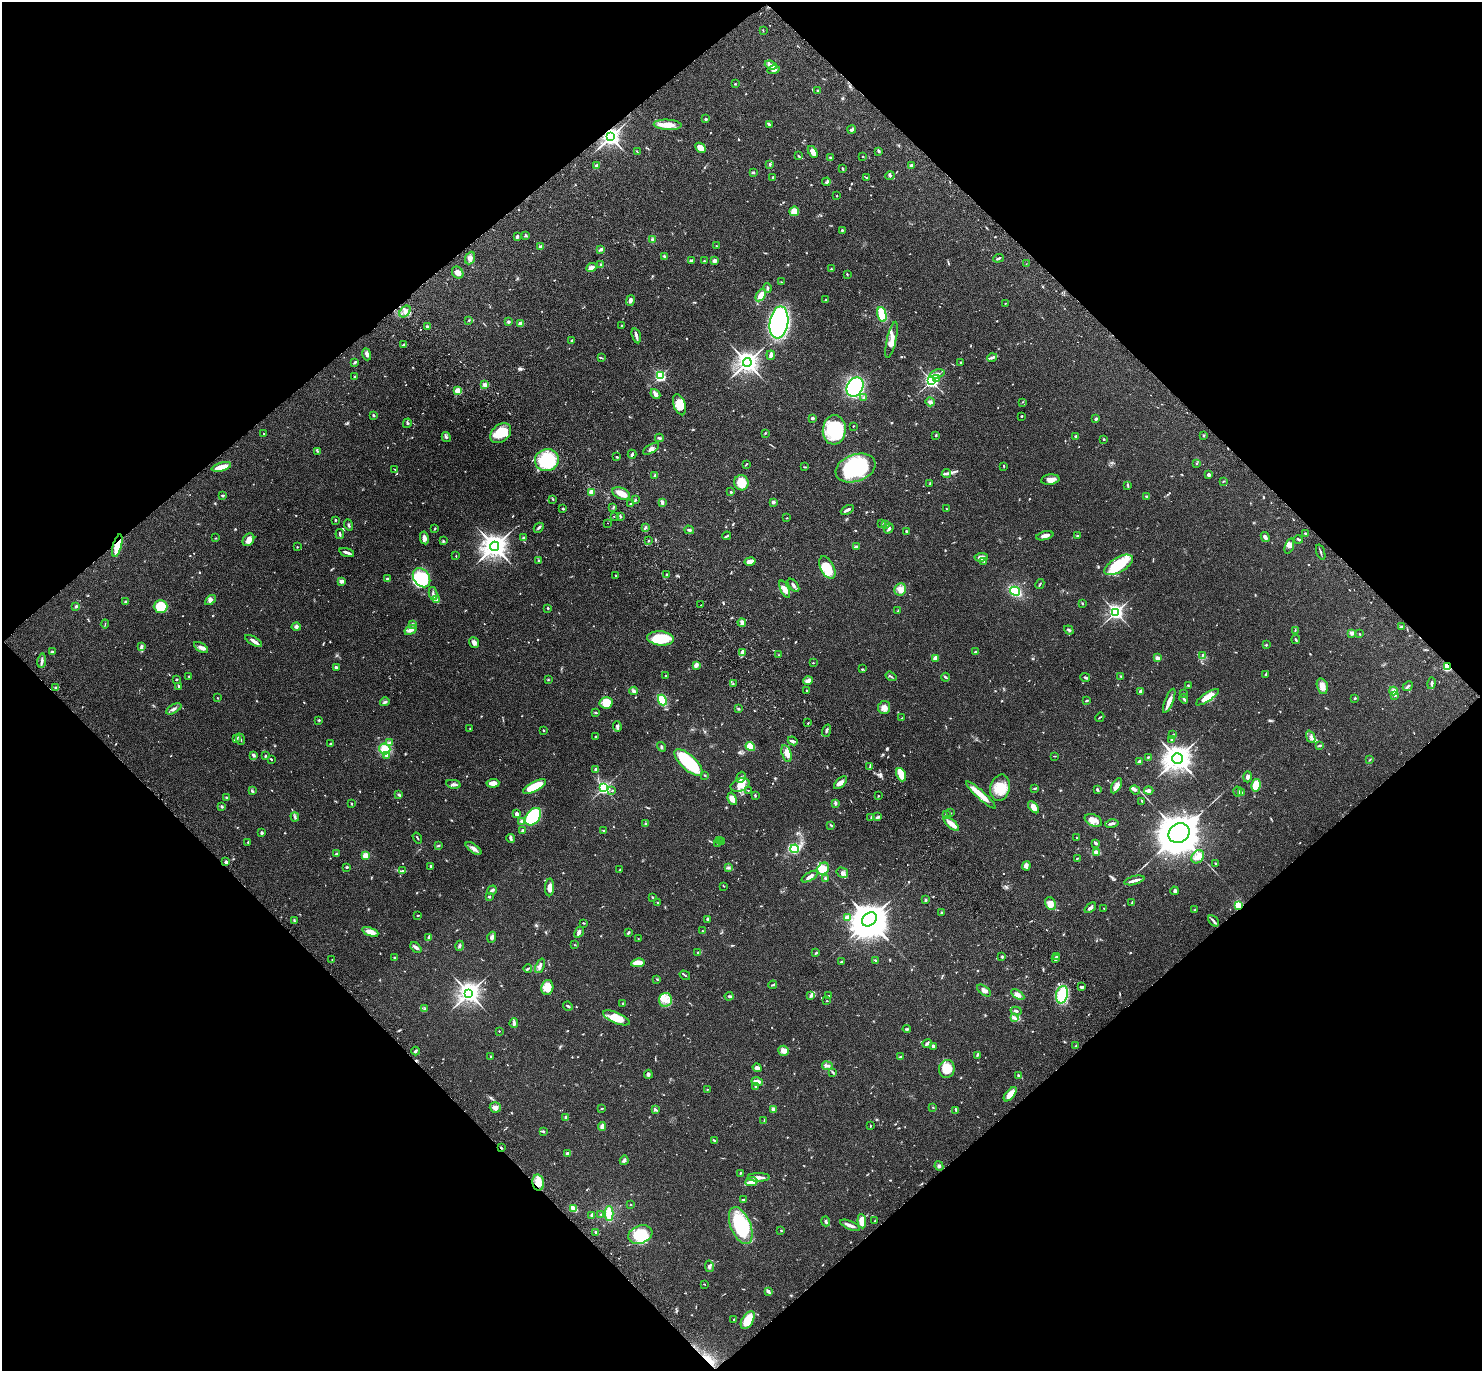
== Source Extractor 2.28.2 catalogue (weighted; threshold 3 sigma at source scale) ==
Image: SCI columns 101-6020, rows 274-5746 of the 6141 x 6133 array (HDU 1 of 3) = the unmasked area's bounding box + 8 px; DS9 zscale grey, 4 x 4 block average (1 PNG px = mean of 4 x 4 image px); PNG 1484 x 1373 px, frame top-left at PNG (2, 2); each listed source drawn as its Kron ellipse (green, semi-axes under 4 px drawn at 4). Shown black and unused: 50% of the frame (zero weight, under 3 of 4 exposures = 6% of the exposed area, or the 3 px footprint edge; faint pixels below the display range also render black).
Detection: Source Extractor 2.28.2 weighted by HDU 2 'WHT'. Background 0.0512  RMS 0.0054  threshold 0.0244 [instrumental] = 3 sigma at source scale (4.5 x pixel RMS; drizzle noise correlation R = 1.50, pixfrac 1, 0.05/0.05 arcsec/px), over >= 5 px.
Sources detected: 872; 3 too faint to see at this stretch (4 x 4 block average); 4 inside a brighter object's white glare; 1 cosmic-ray / hot-pixel residue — neither listed nor drawn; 14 coinciding with a brighter row at this scale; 51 inside a brighter listed object's ellipse — not listed separately; of the other 799, all 500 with FLUX_AUTO >= 1.73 (the completeness limit of this list) listed and drawn (299 fainter detections not listed), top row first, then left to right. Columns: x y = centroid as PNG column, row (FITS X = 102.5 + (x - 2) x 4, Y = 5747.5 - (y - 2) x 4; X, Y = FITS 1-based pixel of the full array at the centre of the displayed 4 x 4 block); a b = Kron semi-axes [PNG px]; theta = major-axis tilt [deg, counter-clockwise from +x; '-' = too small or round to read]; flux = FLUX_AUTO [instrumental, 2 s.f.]
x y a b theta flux
763 30 3 2 - 2
771 65 6 3 -19 15
774 70 6 3 13 8.5
735 84 2 2 - 2.8
818 91 2 2 - 8.2
706 119 2 2 - 12
769 124 3 2 - 4.2
668 125 14 5 -3 35
852 129 4 3 - 10
611 137 3 3 - 1500
700 148 6 4 -45 24
879 151 3 2 - 6.9
637 152 4 2 - 2.3
813 152 6 3 -59 24
798 156 4 2 - 3.5
863 156 2 2 - 3.4
830 157 2 2 - 3.1
770 164 3 2 - 3.9
911 165 3 2 - 7
596 166 3 3 - 8.1
843 169 4 2 - 3.8
753 173 4 2 - 4.6
890 176 4 3 - 3.9
773 177 2 2 - 5.2
866 178 2 2 - 1.8
826 182 4 2 - 3.2
837 196 2 2 - 4.6
794 211 5 5 - 40
842 230 2 2 - 3.1
517 236 3 2 - 7.7
526 236 4 2 - 3.2
653 240 4 3 - 4.1
716 246 2 2 - 1.8
541 247 2 2 - 30
600 249 4 2 - 4.7
665 257 4 2 - 5.7
470 258 6 5 - 12
998 258 5 2 - 4.6
692 260 4 2 - 4.8
714 260 3 2 - 14
704 261 3 2 - 1.7
1026 264 2 2 - 1.9
601 265 3 2 - 2.6
592 267 5 3 - 20
831 269 2 2 - 3.7
458 273 6 5 - 16
847 274 3 2 - 3.1
781 282 2 2 - 1.8
767 288 4 2 - 5.3
761 295 7 4 55 23
630 300 5 3 - 9.7
826 300 3 2 - 2.2
1005 303 2 2 - 3.2
405 312 7 4 47 14
882 314 8 4 -76 76
469 320 3 2 - 2.4
508 322 2 2 - 18
779 322 16 9 81 580
521 323 3 3 - 14
622 325 2 2 - 2.1
427 326 2 2 - 11
636 336 8 3 -74 9.3
892 340 18 5 77 27
571 341 3 2 - 2.1
403 344 3 2 - 3.6
367 354 6 3 -73 10
771 355 5 2 - 11
992 357 5 3 - 7
601 358 4 2 - 3.2
355 362 4 2 - 4.9
747 362 4 4 - 2000
960 363 3 2 - 3.7
937 374 7 3 14 10
660 376 2 2 - 520
354 377 2 2 - 2.1
937 379 2 2 - 17
931 381 3 3 - 710
485 385 3 2 - 12
855 387 10 8 61 630
458 391 4 3 - 44
655 394 5 3 - 15
864 397 3 2 - 3.4
930 402 5 3 - 7.9
1023 402 3 2 - 1.8
679 405 11 6 -71 41
373 415 2 2 - 4.1
1022 416 3 2 - 1.9
812 418 4 3 - 5.3
1096 419 2 2 - 7.6
407 423 5 2 - 2.8
853 426 2 2 - 2.1
834 430 15 11 85 170
501 433 12 8 40 95
765 433 3 2 - 2
264 434 2 2 - 4.4
936 435 3 2 - 2.6
1076 436 4 3 - 4.2
1203 436 3 2 - 3.6
446 437 5 2 - 3.3
659 438 4 2 - 5
1104 439 2 2 - 3.1
651 449 9 2 30 9.2
318 451 4 2 - 2.4
632 454 4 2 - 5.5
617 457 3 2 - 2.7
547 460 12 11 - 180
1196 463 2 2 - 2
746 464 4 2 - 2.7
1004 466 2 2 - 1.7
221 467 10 3 15 44
805 467 3 2 - 2.8
855 468 20 13 19 300
395 469 3 2 - 2
946 473 4 3 - 6.5
655 475 3 3 - 4.2
1209 475 3 3 - 8.7
1050 480 9 5 7 17
1224 481 4 2 - 2.4
741 483 8 7 - 50
930 483 3 2 - 1.7
1128 485 4 2 - 3.8
592 492 3 3 - 22
731 492 2 2 - 9
621 493 9 5 -23 27
223 495 3 3 - 2.9
1147 496 4 3 - 4.8
553 499 2 2 - 2.6
635 500 3 2 - 4.1
662 502 4 2 - 8.8
773 502 2 2 - 33
630 503 3 2 - 1.9
613 508 3 2 - 2.3
563 509 3 2 - 3.8
946 509 3 2 - 2.3
847 510 7 2 27 10
614 516 2 2 - 2.2
620 516 3 2 - 3.4
786 518 2 2 - 2.2
335 520 3 2 - 2.8
607 523 2 2 - 2.1
882 523 2 2 - 2
349 525 5 2 - 4.7
885 525 4 2 - 8.1
645 527 2 2 - 2.7
539 528 5 3 - 5.2
435 529 3 2 - 2.9
889 529 5 2 - 8.5
689 530 5 3 - 6
906 531 2 2 - 4.4
340 534 5 2 - 5.5
1306 534 3 2 - 4.4
727 536 4 2 - 3.5
1045 536 9 3 14 17
1077 536 2 2 - 4.9
1265 537 5 3 - 11
216 538 3 2 - 1.7
424 538 6 4 -79 12
524 538 2 2 - 22
1298 539 4 2 - 4.5
248 540 7 5 54 19
649 540 2 2 - 5.9
443 541 4 2 - 3.2
117 546 12 4 75 85
494 546 5 4 - 2900
856 546 2 2 - 2.4
1289 546 8 4 73 11
297 547 2 2 - 3.8
347 552 7 2 -17 12
1321 552 8 2 -71 5.2
456 556 2 2 - 1.8
981 557 7 3 6 16
539 561 3 2 - 4.2
750 561 5 3 - 28
984 561 2 2 - 1.8
1119 565 16 7 30 130
827 568 12 6 -63 68
667 574 3 2 - 3.1
615 576 3 2 - 2.7
422 578 10 7 -54 180
387 579 3 2 - 6.7
341 581 3 2 - 15
1040 584 5 2 - 2.7
793 585 7 2 -51 8.7
785 589 9 3 -65 20
900 589 6 5 - 18
1015 591 5 3 - 140
433 593 6 2 -79 7.7
210 600 6 4 43 9.6
437 600 3 2 - 4
125 602 2 2 - 13
1082 603 3 2 - 2.1
701 605 2 2 - 2.7
76 606 3 2 - 6.5
161 606 7 6 - 100
548 608 2 2 - 8.2
897 611 3 2 - 2
1116 612 3 3 - 820
742 623 4 3 - 13
105 624 4 2 - 2
412 624 2 2 - 1.8
296 627 4 4 - 6.6
1402 627 3 2 - 3.3
411 630 6 3 29 14
1069 630 5 2 - 4.2
1295 630 3 2 - 2.1
1352 633 3 3 - 10
1360 634 4 2 - 1.9
661 638 13 7 -6 120
1296 640 4 2 - 3.6
253 641 9 3 -30 13
474 642 6 4 -51 11
1266 645 3 2 - 2.6
142 646 3 2 - 3.6
201 647 8 4 -33 12
52 651 2 2 - 2.2
742 652 3 2 - 20
975 652 2 2 - 4.5
779 655 2 2 - 1.8
1202 655 4 2 - 3.4
935 658 2 2 - 51
1158 658 2 2 - 41
42 661 7 2 81 8.3
813 663 2 2 - 2.4
696 665 3 2 - 19
336 667 3 3 - 5.7
1447 667 4 3 - 58
862 669 3 2 - 2.3
1266 674 2 2 - 3.7
189 676 2 2 - 2.2
665 676 2 2 - 3
891 676 6 2 -35 3.6
1121 676 2 2 - 2.5
945 677 4 2 - 3.8
1085 677 5 2 - 4.4
176 680 2 2 - 1.7
548 680 2 2 - 1.8
808 681 5 3 - 20
1431 683 6 2 77 5.8
733 684 2 2 - 2.3
1188 685 2 2 - 1.9
179 686 3 2 - 3.9
1322 686 8 5 -76 23
1408 686 5 2 - 6.4
56 688 3 3 - 6.9
807 690 2 2 - 2.3
634 691 4 3 - 7.3
1140 691 3 2 - 16
1393 691 4 4 - 13
1183 693 2 2 - 1.9
1395 695 4 2 - 4.2
1207 697 13 4 33 43
217 698 2 2 - 2.6
1355 698 3 2 - 2.7
1184 699 4 2 - 5.3
662 700 5 4 - 66
1086 701 4 2 - 3
1169 701 13 3 68 19
385 702 5 2 - 5.3
606 703 6 6 - 56
884 707 6 6 - 18
174 709 8 2 30 8.4
738 709 2 2 - 5.2
596 712 4 2 - 3.7
1100 717 5 2 - 2.4
902 718 3 2 - 2.8
319 720 3 2 - 2.7
808 723 2 2 - 2.3
617 727 5 3 - 6.2
470 728 2 2 - 2.1
544 730 2 2 - 5.5
826 731 6 2 71 7.2
1173 734 3 2 - 2.1
596 736 3 2 - 3.3
1311 737 6 3 -68 9.2
236 738 3 2 - 4
240 739 6 2 -68 4.1
1172 739 3 2 - 3.3
793 741 5 2 - 5.4
389 742 4 2 - 4.7
330 744 3 2 - 3.7
1319 745 2 2 - 2.3
750 746 5 4 - 35
661 747 5 2 - 4.4
385 749 5 5 - 45
786 753 9 5 -74 20
253 755 2 2 - 13
387 755 3 2 - 3.8
265 756 3 2 - 3.4
1055 756 3 2 - 1.8
1148 757 3 2 - 3.6
1177 758 5 5 - 3100
271 759 2 2 - 3.2
1369 760 2 2 - 1.9
688 762 18 7 -43 240
1140 762 3 3 - 8.8
870 766 2 2 - 2.6
596 770 2 2 - 28
705 775 2 2 - 2.5
901 775 7 4 -68 42
741 777 6 2 69 6.1
1247 777 5 4 - 9.3
493 783 6 4 2 16
841 783 8 4 43 14
453 784 7 3 -10 9.2
740 785 10 6 18 33
1256 785 6 4 77 49
535 786 13 4 27 91
1117 786 8 4 59 15
604 788 2 2 - 710
1000 788 13 9 76 54
1035 788 3 2 - 2.5
1097 789 3 2 - 3.5
748 790 2 2 - 1.9
1135 790 5 3 - 6.6
252 791 4 2 - 4.1
612 791 2 2 - 2.2
1149 791 5 4 - 8.2
1238 792 5 2 - 5.5
1241 793 4 3 - 11
399 795 4 2 - 3.6
755 795 4 2 - 2.8
981 795 19 4 -42 48
878 796 2 2 - 5.5
227 798 4 2 - 3.9
732 799 6 3 -71 22
1142 801 3 2 - 2.2
835 803 4 2 - 6.1
351 804 3 2 - 2.5
222 807 2 2 - 4.4
1033 807 7 4 -49 24
950 813 2 2 - 2.3
517 814 3 2 - 18
946 815 3 2 - 2.6
295 817 5 2 - 4.6
533 817 10 6 52 310
871 817 3 2 - 2.1
878 817 4 3 - 4.6
1093 820 9 5 -25 22
522 821 2 2 - 40
646 824 2 2 - 2.6
951 824 9 4 -43 23
1112 824 7 2 11 8
831 825 4 2 - 2.6
523 831 3 3 - 8.5
604 831 2 2 - 1.9
261 833 3 2 - 8.5
1179 833 11 9 33 7700
417 838 6 2 -56 2.6
1077 838 2 2 - 2
511 839 4 3 - 5.9
719 840 3 2 - 1.9
722 841 3 2 - 2.9
248 842 2 2 - 2.7
718 843 2 2 - 1.8
1096 843 3 2 - 6.9
438 846 3 2 - 3
474 848 9 4 -36 15
795 849 4 4 - 90
1096 852 4 3 - 11
336 854 3 2 - 4
366 856 2 2 - 140
1198 857 7 5 52 20
1077 858 4 2 - 2.5
226 862 3 2 - 7
1215 863 2 2 - 2.4
430 866 2 2 - 3.9
1026 866 5 3 - 7.7
347 867 2 2 - 3.7
728 868 3 2 - 6.5
823 869 6 5 - 32
402 870 2 2 - 2
620 870 2 2 - 2.2
842 873 6 4 -31 11
810 877 9 3 30 14
825 878 3 2 - 2.7
1134 880 10 2 15 17
724 886 3 2 - 1.8
550 887 9 4 87 20
492 890 5 2 - 9
1175 891 4 3 - 7.2
489 897 2 2 - 12
652 897 3 2 - 2.8
925 900 2 2 - 5.7
1132 902 2 2 - 1.8
658 903 2 2 - 6.6
1050 904 7 5 -62 26
1239 906 4 3 - 64
1090 908 6 2 40 9.7
1104 908 3 2 - 1.9
1195 910 2 2 - 3
942 912 3 2 - 2.5
417 915 3 2 - 2.7
847 917 3 2 - 28
707 919 3 2 - 3.9
869 919 8 6 39 4700
294 920 3 2 - 2.7
1213 921 6 2 -42 6.5
583 923 2 2 - 2.9
702 931 3 2 - 2
370 932 8 3 -21 28
579 932 6 3 62 10
628 933 4 2 - 4.9
428 937 3 2 - 3.2
492 937 5 3 - 7.1
638 939 2 2 - 2.2
575 945 2 2 - 1.9
459 946 5 2 - 5.7
416 948 6 3 -43 8.1
698 952 2 2 - 3.5
816 953 4 2 - 3.1
1002 956 3 2 - 4
1057 956 2 2 - 2.8
395 957 3 2 - 2.9
1055 959 4 2 - 4.4
332 960 2 2 - 2.6
875 960 3 2 - 2.8
841 962 2 2 - 4.5
638 963 7 3 10 46
540 966 8 4 67 11
528 969 4 2 - 4.2
685 975 5 2 - 3.4
657 979 2 2 - 1.9
773 985 4 2 - 3.2
547 987 7 6 - 41
1082 987 3 2 - 6
984 991 8 3 -37 13
469 993 4 4 - 2100
1018 994 7 4 -33 13
811 995 3 2 - 8.4
1062 995 9 6 76 120
729 996 4 3 - 4.7
829 996 2 2 - 2.3
666 1000 7 6 - 26
827 1001 2 2 - 1.9
623 1003 2 2 - 2.2
568 1006 5 2 - 4.1
424 1009 2 2 - 1.8
1016 1011 6 2 -14 6.8
616 1018 14 5 -23 58
1014 1018 4 3 - 6.1
514 1023 5 3 - 8.7
907 1029 4 2 - 3.5
499 1031 2 2 - 3.7
927 1043 5 2 - 6.9
933 1046 3 2 - 7
1076 1046 4 2 - 3.6
415 1051 4 2 - 7.2
784 1051 5 5 - 13
977 1055 4 2 - 5
490 1056 2 2 - 2.4
900 1057 3 2 - 3.4
827 1066 5 2 - 6.4
757 1068 4 4 - 11
947 1069 9 7 77 56
833 1072 3 2 - 2.1
648 1074 4 3 - 5.3
1018 1076 3 2 - 4.4
757 1082 6 3 -15 18
756 1087 2 2 - 2
707 1089 2 2 - 1.9
1010 1094 8 4 49 35
495 1107 5 5 - 12
602 1108 3 2 - 2
933 1108 2 2 - 1.8
773 1109 2 2 - 41
656 1110 4 2 - 3.6
956 1110 2 2 - 2
566 1117 3 3 - 5.9
764 1121 3 2 - 2
602 1126 4 3 - 13
870 1126 3 2 - 1.8
544 1132 3 2 - 3.1
714 1140 2 2 - 2.6
501 1148 3 2 - 3.2
568 1153 3 2 - 11
624 1160 5 3 - 7
939 1166 5 3 - 6.6
740 1173 2 2 - 2.2
759 1177 11 2 0 15
751 1182 6 4 8 14
538 1183 8 6 -76 29
743 1199 3 2 - 2.8
631 1205 2 2 - 2.6
574 1209 4 3 - 27
609 1213 7 3 -89 60
601 1214 2 2 - 2.4
592 1215 4 2 - 8
826 1221 5 3 - 4.8
862 1221 7 4 -85 37
875 1221 2 2 - 1.9
850 1225 11 2 -22 15
741 1226 19 10 -67 220
781 1230 3 2 - 1.9
596 1232 2 2 - 18
640 1235 12 9 20 100
709 1266 6 4 -78 8.9
704 1284 2 2 - 1.7
768 1291 4 2 - 10
734 1320 2 2 - 2.8
748 1320 10 5 57 77
Overlapping masked pixels (flux is a lower limit): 6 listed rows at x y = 611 137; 117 546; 1447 667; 1239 906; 501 1148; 538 1183
Diffuse or blended objects may show on this block-average render without a row.